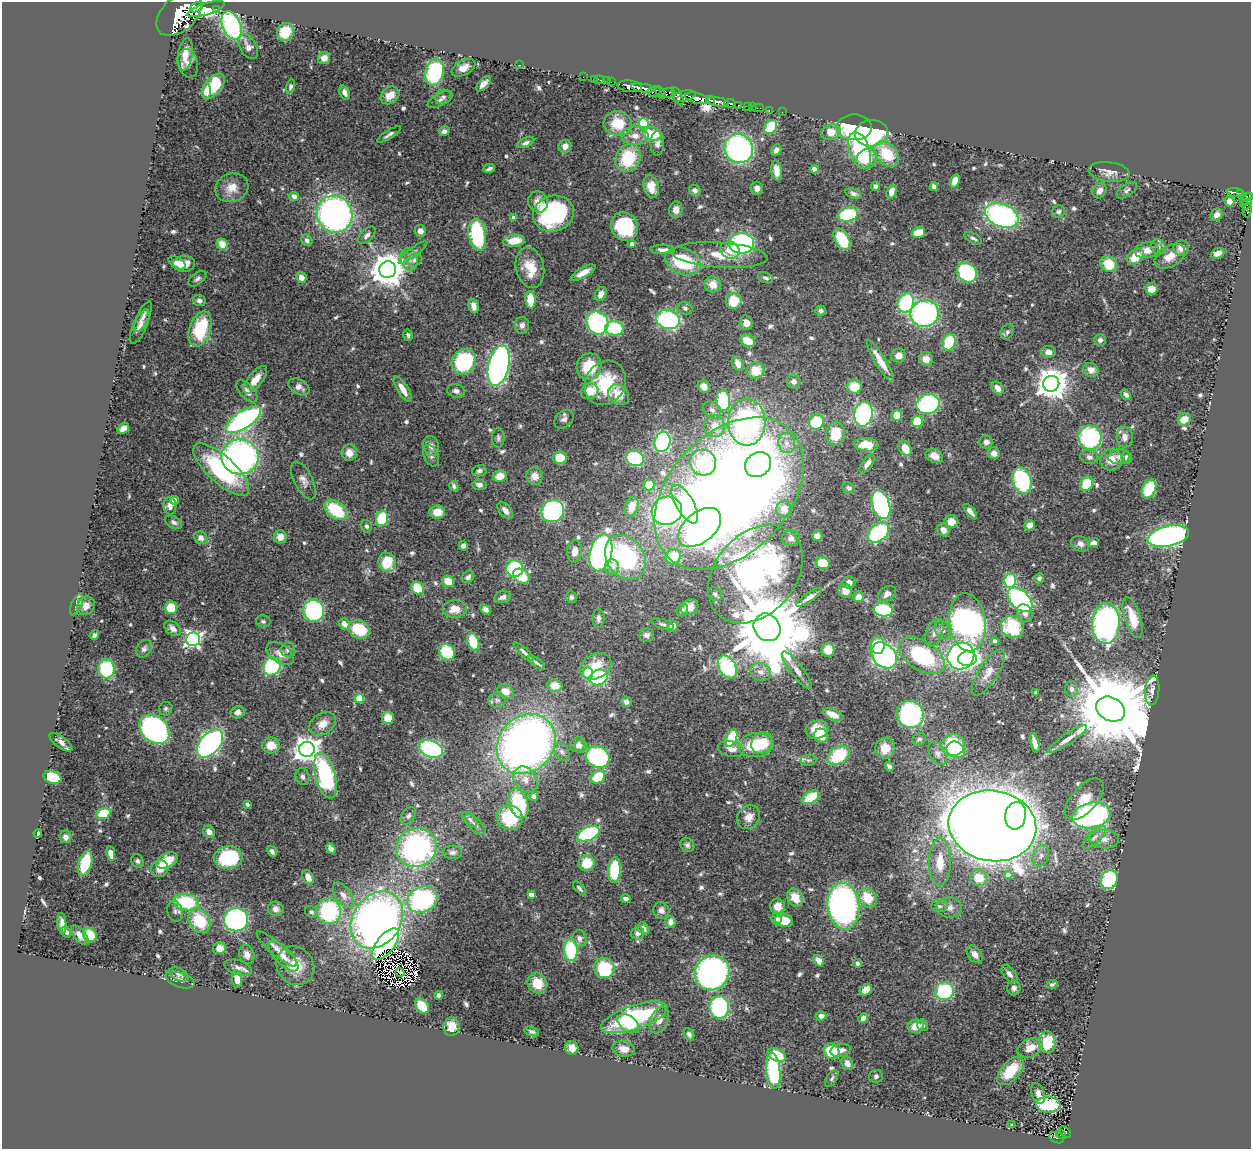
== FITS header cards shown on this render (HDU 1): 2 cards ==
NAXIS1  =                 1249
NAXIS2  =                 1147

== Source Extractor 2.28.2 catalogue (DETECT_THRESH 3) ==
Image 1249 x 1147 px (HDU 1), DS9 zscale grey, 1 PNG px = 1 image px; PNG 1253 x 1151 px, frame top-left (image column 1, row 1147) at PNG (2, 2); each listed source drawn as its Kron ellipse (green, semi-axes under 4 px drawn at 4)
Background 0.823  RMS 0.028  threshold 0.084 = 3 sigma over >= 5 px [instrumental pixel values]
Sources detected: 643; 2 with non-positive FLUX_AUTO (blend fragments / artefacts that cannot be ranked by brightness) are neither listed nor drawn; of the other 641, the 500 brightest by FLUX_AUTO listed and drawn (141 fainter detections omitted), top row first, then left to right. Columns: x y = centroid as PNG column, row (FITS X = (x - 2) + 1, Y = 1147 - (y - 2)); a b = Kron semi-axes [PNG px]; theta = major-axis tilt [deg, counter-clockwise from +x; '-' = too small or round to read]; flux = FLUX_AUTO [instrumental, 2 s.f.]
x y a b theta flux
196 7 7 4 26 1900
206 9 19 6 18 5600
216 10 3 3 - 110
179 14 26 17 43 11000
232 25 15 9 -68 260
285 32 9 8 - 48
248 47 14 8 -59 12
185 54 16 7 81 23
324 58 6 6 - 14
188 63 14 10 -74 10
519 65 3 2 - 31
464 68 13 7 27 18
434 72 13 9 77 180
583 77 2 2 - 14
594 79 2 2 - 16
599 80 5 2 - 27
607 81 2 2 - 19
611 82 2 2 - 5.8
484 84 9 5 45 11
213 86 14 8 52 86
291 86 7 4 76 5.5
630 86 12 6 -6 2600
643 88 12 4 -9 2100
206 92 8 4 89 10
654 92 7 5 12 500
661 92 6 3 -57 390
345 93 7 4 -67 9.3
667 93 7 4 13 300
390 95 10 8 39 26
678 96 9 4 -64 840
684 96 11 5 12 980
443 97 8 7 - 5.9
697 98 12 5 -14 3200
440 100 14 6 27 7.9
711 100 5 3 - 560
718 102 11 4 -9 1500
730 103 6 3 -5 380
738 105 3 3 - 120
748 106 3 3 - 49
752 107 2 2 - 11
758 108 6 2 0 17
769 110 3 2 - 9.3
782 112 2 2 - 7.8
618 123 14 12 -9 50
644 123 5 5 - 140
771 127 8 6 52 99
854 127 18 13 0 160
444 131 5 4 - 8.2
831 132 10 7 21 32
871 133 16 13 6 220
389 134 14 4 32 6.4
652 134 9 6 -14 63
635 136 13 9 -2 17
526 143 9 4 23 6.2
657 143 12 7 88 9.3
565 146 6 6 - 11
739 149 15 14 - 430
776 150 6 4 56 7.8
860 150 19 10 -71 150
887 154 15 10 -48 65
628 158 14 12 65 91
866 159 12 9 46 37
489 169 6 3 22 5.3
814 169 4 4 - 26
777 170 10 5 -84 19
1109 172 20 10 -7 18
955 181 7 4 70 20
651 186 12 7 -75 29
876 186 4 4 - 5.7
934 187 4 4 - 8.6
232 188 17 14 21 26
757 188 6 6 - 10
695 190 6 5 - 8
1127 190 11 6 34 6.1
1099 191 8 6 58 13
891 192 7 5 69 17
1235 192 8 3 -3 290
854 194 8 5 -19 5.9
1240 194 4 3 - 240
294 196 5 4 - 14
1250 197 4 3 - 340
1246 199 6 5 - 600
1230 201 5 5 - 18
538 202 11 9 -65 16
1243 203 3 3 - 71
1247 204 6 4 49 210
676 210 8 6 80 13
1247 210 7 3 89 92
1058 212 6 6 - 5.6
335 214 19 17 -62 710
553 214 21 18 17 240
848 215 10 7 14 160
1002 215 17 11 -23 450
1216 215 6 5 - 9.8
514 218 4 4 - 12
624 227 14 13 - 150
420 231 6 5 - 10
918 233 7 5 18 34
367 235 10 6 45 7.8
477 235 16 8 -81 160
973 238 9 5 -27 5.2
842 239 12 7 -58 73
307 240 6 5 - 8.9
514 241 11 6 8 33
741 243 12 10 1 300
222 244 6 5 - 28
632 244 4 4 - 10
1158 247 8 7 - 7.6
1181 248 8 7 - 15
662 250 12 4 0 10
730 250 10 8 -26 20
1147 250 12 8 9 20
413 253 17 4 37 6.5
1218 253 7 5 23 14
720 255 48 12 -4 68
1170 256 16 10 31 27
1135 257 9 6 39 41
409 259 11 8 -77 13
415 260 8 6 22 6.6
683 261 18 13 -21 120
177 263 9 5 -31 19
184 264 11 8 4 19
1109 264 9 7 -37 48
530 268 20 14 -77 42
388 270 8 8 - 4600
967 272 11 9 -46 200
583 273 13 5 29 18
301 277 5 5 - 15
766 278 8 5 -21 5.7
197 279 10 5 38 6
713 284 8 8 - 22
1151 289 6 6 - 24
601 294 7 5 62 15
530 300 9 5 -87 50
199 301 6 5 - 8.8
734 301 8 8 - 54
906 303 10 8 68 200
474 306 7 5 -77 12
685 308 7 6 - 5.3
821 311 5 5 - 5.4
925 314 14 13 - 370
143 317 16 6 64 9.8
668 319 12 9 -17 300
597 323 12 10 -50 310
746 323 7 6 - 14
522 325 8 7 - 9
140 326 18 6 66 14
614 328 9 7 -5 140
200 329 18 10 72 120
1007 332 8 6 60 6.1
408 335 6 4 -75 4.4
1100 340 6 6 - 6.6
748 341 8 5 -28 29
949 342 8 6 75 100
1048 352 7 6 - 13
899 356 7 7 - 14
926 359 7 7 - 15
881 361 24 5 -58 32
464 362 13 12 - 180
738 363 7 5 -68 14
499 366 20 10 77 730
589 366 13 12 - 68
1091 370 8 7 - 14
756 371 9 8 - 37
255 380 16 7 52 26
793 381 7 7 - 8.9
605 383 23 19 58 98
1051 384 8 8 - 3600
704 386 6 6 - 14
299 387 11 7 -30 11
854 387 7 7 - 42
998 388 7 5 -49 13
403 389 14 5 -58 22
247 391 13 7 -48 14
456 391 9 6 -18 7.4
589 391 9 7 26 32
619 395 11 9 -41 39
1126 395 5 4 - 7.2
723 400 10 7 -85 130
928 404 12 9 16 220
712 410 10 7 -40 8.7
863 414 12 9 80 310
897 415 5 5 - 42
564 419 11 8 41 8.4
1184 419 7 6 - 26
243 420 20 8 34 470
917 421 6 5 - 56
747 422 23 18 -90 510
816 422 8 7 - 81
714 426 11 10 - 24
123 428 6 4 42 15
836 434 12 9 83 50
1090 437 12 11 - 230
1125 437 10 8 89 13
498 438 9 6 89 5.6
662 442 10 8 76 310
986 442 6 6 - 10
787 443 10 8 -74 14
866 445 12 6 -5 39
431 446 10 8 -76 12
905 448 8 6 -56 30
349 453 8 7 - 18
994 453 6 6 - 13
431 456 11 7 -65 7.3
934 456 9 6 -26 19
1119 456 11 7 8 9.6
240 457 19 17 -8 630
1089 457 9 7 -12 8.9
1127 457 6 5 - 8.1
560 458 6 6 - 42
635 458 9 7 -20 170
1111 460 11 10 - 28
703 462 13 13 - 120
758 464 14 11 40 190
867 464 11 5 55 12
221 470 36 13 -42 190
479 471 7 5 12 6
500 476 7 6 - 24
535 476 8 8 - 20
303 480 21 9 -63 14
1022 480 13 9 -73 170
1086 484 7 6 - 48
479 485 7 5 -6 7.5
649 485 5 5 - 43
454 486 5 3 - 5.4
848 488 6 5 - 4.6
1149 489 10 6 65 79
729 493 88 60 46 3200
174 500 4 4 - 13
685 504 22 9 -59 110
881 505 15 8 -72 340
170 506 9 6 -86 11
632 507 10 7 73 25
784 509 8 8 - 20
336 510 13 8 -37 91
505 510 10 5 -52 12
553 511 11 10 - 320
667 511 15 14 - 410
970 511 9 4 -50 12
437 512 8 6 5 26
382 519 8 6 76 83
174 522 9 6 -31 6.8
951 522 7 6 - 19
1030 525 5 5 - 12
367 526 6 5 - 4.8
700 527 25 15 39 510
943 530 7 5 -54 11
878 533 12 8 40 190
817 536 5 5 - 9.5
1168 536 21 10 12 580
280 537 6 6 - 18
201 538 7 6 - 12
791 538 9 8 - 9.1
1094 543 6 4 12 11
1080 544 9 7 -25 9.1
463 546 5 4 - 7.9
575 551 11 7 82 18
601 553 19 11 75 650
625 557 24 18 -55 240
673 557 8 7 - 51
387 562 10 8 -72 57
823 563 7 6 - 50
612 567 7 7 - 16
515 569 8 8 - 130
755 574 55 40 49 760
521 576 9 6 -33 68
468 577 7 5 39 6.3
1039 578 5 5 - 4.9
448 581 6 5 - 32
1010 581 7 6 - 99
849 582 6 6 - 11
418 588 7 5 -46 68
845 591 7 6 - 19
715 594 7 6 - 6.6
887 594 9 7 31 11
502 597 8 5 15 8.6
571 597 6 5 - 4.7
809 597 15 4 34 11
859 597 5 5 - 17
1020 600 15 9 -44 290
77 605 11 5 68 6.6
86 606 9 8 - 15
690 607 9 7 28 21
171 608 6 6 - 49
455 609 12 8 4 25
485 609 6 4 -40 8.4
682 610 6 5 - 4.4
883 610 9 7 -7 120
314 611 11 10 - 220
1025 613 9 7 -62 13
598 618 9 6 86 7.9
1133 618 21 8 -73 45
263 621 7 6 - 4.4
967 622 29 18 -83 730
344 624 6 5 - 15
663 624 11 5 -18 5.3
1106 624 20 13 86 580
673 626 5 5 - 19
767 627 14 13 - 33000
1012 627 12 10 -30 110
173 628 9 6 -40 11
359 629 11 8 -24 77
943 630 10 7 -65 8.7
934 633 14 8 70 11
94 635 5 3 - 4.4
647 635 7 6 - 6.7
193 639 7 7 - 610
995 641 4 4 - 9
473 642 9 5 -71 61
878 646 8 6 89 42
144 649 9 7 55 6.7
288 650 7 6 - 7
828 650 7 6 - 30
447 652 9 7 -51 92
524 652 13 4 -42 6.8
280 654 15 9 -35 18
884 655 14 11 -48 460
922 656 25 14 -32 200
961 656 14 13 - 440
967 659 9 7 1 140
537 663 10 4 -37 5.9
272 666 9 8 - 170
596 666 16 12 28 40
727 667 12 8 -59 190
106 669 9 8 - 120
797 670 23 6 -52 16
761 672 10 9 - 13
988 672 26 9 57 22
588 673 5 5 - 100
599 677 9 7 22 180
555 686 8 6 -5 24
1071 689 7 6 - 7.1
1152 690 15 7 85 13
505 691 8 7 - 24
1036 692 4 3 - 4.7
359 698 4 4 - 65
497 700 9 7 4 7.6
626 702 5 5 - 7.2
166 709 7 6 - 4.7
1111 709 15 11 -29 41000
237 712 7 6 - 9.5
833 715 11 5 -24 22
910 715 14 13 - 330
388 718 6 6 - 32
322 724 14 10 34 23
154 729 17 12 -43 480
817 730 11 9 15 31
821 736 7 6 - 45
731 738 9 5 69 72
919 739 7 6 - 5.2
1067 739 23 5 34 16
61 742 13 5 -36 11
210 743 16 10 50 500
762 743 11 10 - 55
1035 743 10 4 -74 13
526 744 32 27 48 1400
578 744 8 6 51 10
271 745 9 8 - 25
756 745 18 12 8 84
953 745 11 11 - 130
581 746 6 6 - 7.7
885 748 10 9 - 29
307 749 8 7 - 2000
431 749 12 8 -21 270
731 749 13 8 -14 13
956 750 10 7 -30 76
562 752 10 6 -57 8.6
937 753 12 8 -60 9.4
839 755 12 8 34 96
598 757 12 10 -28 230
808 760 8 5 6 5.3
889 767 5 4 - 8.1
325 775 24 10 -75 250
52 777 9 6 -19 79
302 777 8 6 -68 6.8
598 777 7 6 - 79
525 780 14 11 -55 22
534 796 4 4 - 18
811 797 9 5 31 70
1084 799 25 12 48 42
519 803 15 9 -73 140
247 804 4 3 - 4.6
104 813 7 5 20 67
1091 815 19 12 12 400
408 816 10 6 52 6.4
1016 816 14 10 80 290
749 817 12 10 48 17
509 818 13 12 - 110
470 819 9 5 -44 5.9
475 824 13 6 -43 8.7
992 826 44 35 -9 6800
209 832 6 5 - 12
38 833 4 3 - 5.5
588 834 12 6 24 240
65 837 6 6 - 10
1094 837 15 6 44 12
1104 839 15 9 -2 18
687 845 7 6 - 5.3
416 847 20 19 - 440
331 849 5 4 - 11
272 851 6 4 -59 5.4
453 852 9 7 1 7.2
111 854 7 4 -80 16
1041 856 11 7 68 12
228 858 14 11 8 140
137 861 7 6 - 5.8
167 861 11 7 28 56
940 862 24 11 89 48
85 863 13 6 74 86
587 863 8 7 - 51
160 869 8 8 - 22
615 870 13 6 87 120
1008 875 4 4 - 26
308 877 8 5 -66 16
979 878 9 8 - 39
1109 880 9 8 - 160
579 888 8 4 -48 4.6
343 895 14 7 -55 15
531 895 4 4 - 22
795 898 9 7 -59 33
868 898 11 8 -46 45
422 899 15 12 23 300
626 899 4 3 - 9.5
186 902 13 8 -9 130
778 906 8 7 - 23
844 906 23 16 -84 670
939 906 8 6 -4 6.5
950 908 12 10 1 15
276 909 8 7 - 8.1
661 910 8 8 - 10
175 911 10 7 -78 7.8
329 911 13 12 - 200
311 912 6 5 - 4.8
777 919 5 5 - 6.6
236 920 12 11 - 320
377 920 31 24 56 1000
199 921 13 10 -56 82
784 921 9 6 -13 41
671 922 6 5 - 14
62 923 10 4 -85 9.4
644 928 6 5 - 9.7
66 932 6 3 -58 5.3
638 933 7 6 - 8.5
79 935 11 6 -48 14
90 935 7 6 - 50
580 938 8 7 - 9.4
386 944 18 9 52 390
219 948 6 6 - 20
277 949 26 6 -40 17
571 950 11 7 -87 130
975 954 10 6 -52 16
247 955 9 7 -73 11
283 956 20 8 -46 18
819 961 6 4 -52 18
858 963 5 4 - 5.9
295 966 20 18 -48 46
238 968 14 7 -16 11
604 968 10 10 - 140
400 972 4 4 - 5.5
712 973 18 17 - 520
179 974 10 6 -27 6.9
1009 974 10 6 -52 8.8
237 979 9 5 -86 21
180 980 15 7 -19 8.1
537 983 11 9 -55 40
1052 984 6 4 19 4.3
1014 988 7 7 - 7.2
866 990 6 5 - 26
944 991 9 9 - 140
439 995 4 3 - 4.7
422 1006 8 6 -53 56
719 1007 11 10 - 220
821 1016 5 4 - 10
634 1017 35 12 19 210
863 1018 5 4 - 6.9
659 1020 14 8 68 17
628 1024 12 7 -36 46
923 1025 6 5 - 4.7
916 1026 8 6 13 27
451 1027 9 8 - 24
532 1032 8 4 -19 4.9
689 1034 6 5 - 6.4
1047 1042 11 8 -88 64
572 1048 7 6 - 14
1030 1048 13 9 22 27
624 1049 11 7 -11 16
841 1050 10 6 13 10
831 1051 8 7 - 69
777 1055 10 6 -25 53
847 1063 7 5 -65 13
773 1071 18 7 -85 200
1011 1071 17 9 49 62
876 1076 7 6 - 5
832 1078 9 5 58 4.8
1038 1093 11 6 -71 9.5
1048 1105 12 8 -4 190
1012 1125 4 3 - 4.4
1065 1132 7 4 -43 120
1061 1135 5 4 - 78
1057 1138 7 5 -23 130
At the frame edge (FLAGS 8, measured only in part): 1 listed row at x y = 1250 197
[141 fainter detections neither listed nor drawn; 2 non-positive-flux detections neither listed nor drawn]